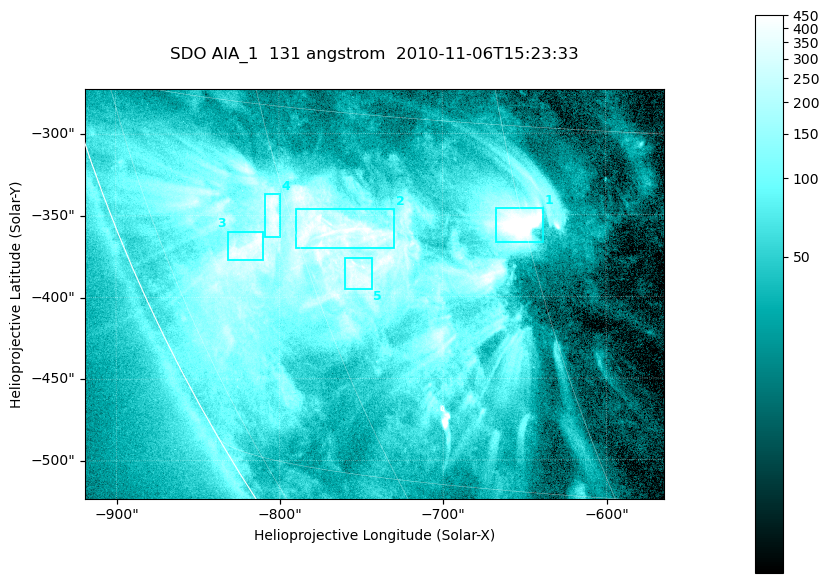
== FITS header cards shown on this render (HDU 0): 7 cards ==
TELESCOP= 'SDO     '           /
INSTRUME= 'AIA_1   '           /
WAVELNTH=                  131 /
WAVEUNIT= 'angstrom'           /
DATE-OBS= '2010-11-06T15:23:33.62' /
CTYPE1  = 'HPLN-TAN'           /
CTYPE2  = 'HPLT-TAN'           /

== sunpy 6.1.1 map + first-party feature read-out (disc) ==
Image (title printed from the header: SDO AIA_1  131 angstrom  2010-11-06T15:23:33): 590 x 417 px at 0.601 arcsec/px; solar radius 968 arcsec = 1612 px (partial field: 2.7% of the solar disc is inside the frame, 89% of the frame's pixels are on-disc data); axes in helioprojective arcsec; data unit not stated in the header (colour bar unlabelled)
Pointing: header CRPIX1/2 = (2045.07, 2040.72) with CRVAL1/2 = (0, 0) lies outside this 590 x 417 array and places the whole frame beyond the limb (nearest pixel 1.35 R_sun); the SolarSoft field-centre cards XCEN/YCEN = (-741.6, -398.2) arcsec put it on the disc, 766 arcsec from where CRPIX/CRVAL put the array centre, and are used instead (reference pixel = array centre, CRVAL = XCEN/YCEN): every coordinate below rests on XCEN/YCEN
Orientation: roll -0.139 deg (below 1 deg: not rotated)
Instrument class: DISC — disc imager (sunpy class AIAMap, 131 A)
Bright regions (active regions / flare kernels): reference = the on-disc median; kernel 5 px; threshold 5 sigma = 258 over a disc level ~52.2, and >= 1.15x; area >= 246 px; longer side >= 5 px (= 3 arcsec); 5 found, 5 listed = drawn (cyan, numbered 1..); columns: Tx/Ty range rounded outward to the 2 arcsec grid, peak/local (2 s.f.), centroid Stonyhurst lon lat
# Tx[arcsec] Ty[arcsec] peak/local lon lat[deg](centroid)
1 -668..-638 -368..-346 17 -45 -19
2 -790..-728 -370..-346 9.1 -57 -20
3 -832..-810 -378..-360 8.7 -65 -21
4 -810..-798 -364..-336 7.9 -61 -19
5 -760..-742 -396..-376 7 -56 -21
Off-limb structures (1.02-1.3 R_sun): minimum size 123 px: none found